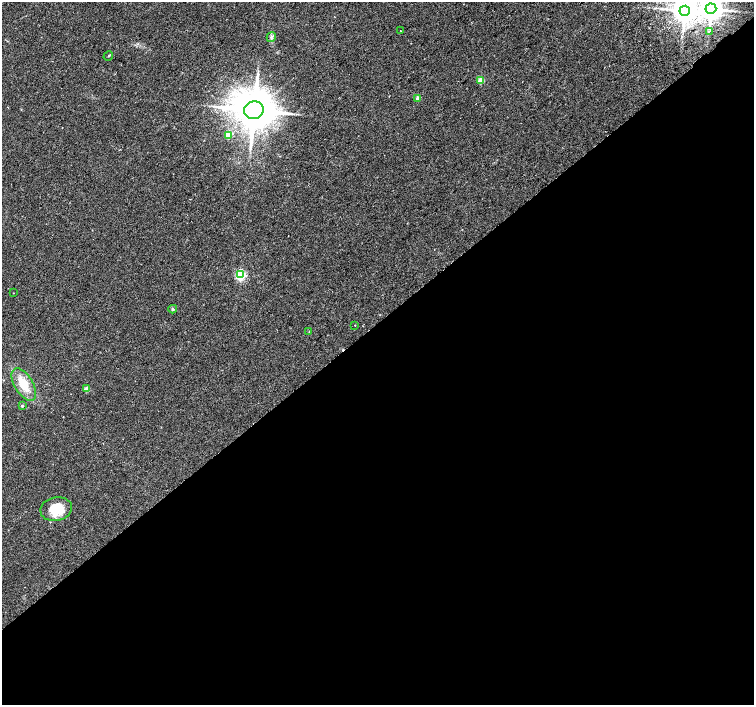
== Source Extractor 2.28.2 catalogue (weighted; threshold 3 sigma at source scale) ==
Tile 15 of 4 x 4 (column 3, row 4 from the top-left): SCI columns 3058-4561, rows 253-1657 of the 6109 x 6061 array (HDU 1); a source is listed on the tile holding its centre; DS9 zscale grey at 2 x 2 block average (1 PNG px = mean of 2 x 2 image px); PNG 756 x 707 px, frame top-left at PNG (2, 2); each listed source drawn as its Kron ellipse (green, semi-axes under 4 px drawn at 4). Shown black and unused: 54% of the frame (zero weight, under 2 of 3 exposures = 3% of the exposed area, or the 3 px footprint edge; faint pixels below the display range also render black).
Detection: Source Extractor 2.28.2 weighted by HDU 2 'WHT'; one run over the whole footprint, this tile lists its part. Background 0.1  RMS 0.0088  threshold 0.0396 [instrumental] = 3 sigma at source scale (4.5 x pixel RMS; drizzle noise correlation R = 1.50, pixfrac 1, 0.0396/0.0396 arcsec/px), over >= 5 px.
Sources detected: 21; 2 cosmic-ray / hot-pixel residue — neither listed nor drawn; the other 19 listed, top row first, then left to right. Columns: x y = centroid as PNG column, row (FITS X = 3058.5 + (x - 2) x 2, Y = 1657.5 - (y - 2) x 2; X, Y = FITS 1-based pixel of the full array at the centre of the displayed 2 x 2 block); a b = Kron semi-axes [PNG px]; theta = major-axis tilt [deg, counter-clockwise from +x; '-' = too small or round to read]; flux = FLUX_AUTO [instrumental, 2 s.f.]
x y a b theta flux
711 9 5 5 - 2300
685 11 5 5 - 2800
400 30 2 2 - 0.87
710 31 3 2 - 2.4
271 37 5 4 - 4.8
108 56 5 2 - 1.6
481 80 3 2 - 35
418 98 3 2 - 19
254 110 9 9 - 7900
228 135 3 2 - 48
240 275 3 3 - 230
13 293 2 2 - 1.1
173 309 4 3 - 2.7
355 325 2 2 - 1.1
309 331 3 2 - 1
24 384 18 9 -58 40
87 389 3 2 - 23
22 406 2 2 - 3.3
56 509 16 12 10 48
Isophote crosses this tile's border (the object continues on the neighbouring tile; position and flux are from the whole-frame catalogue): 2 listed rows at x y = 711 9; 685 11
Diffuse or blended objects may show on this block-average render without a row.